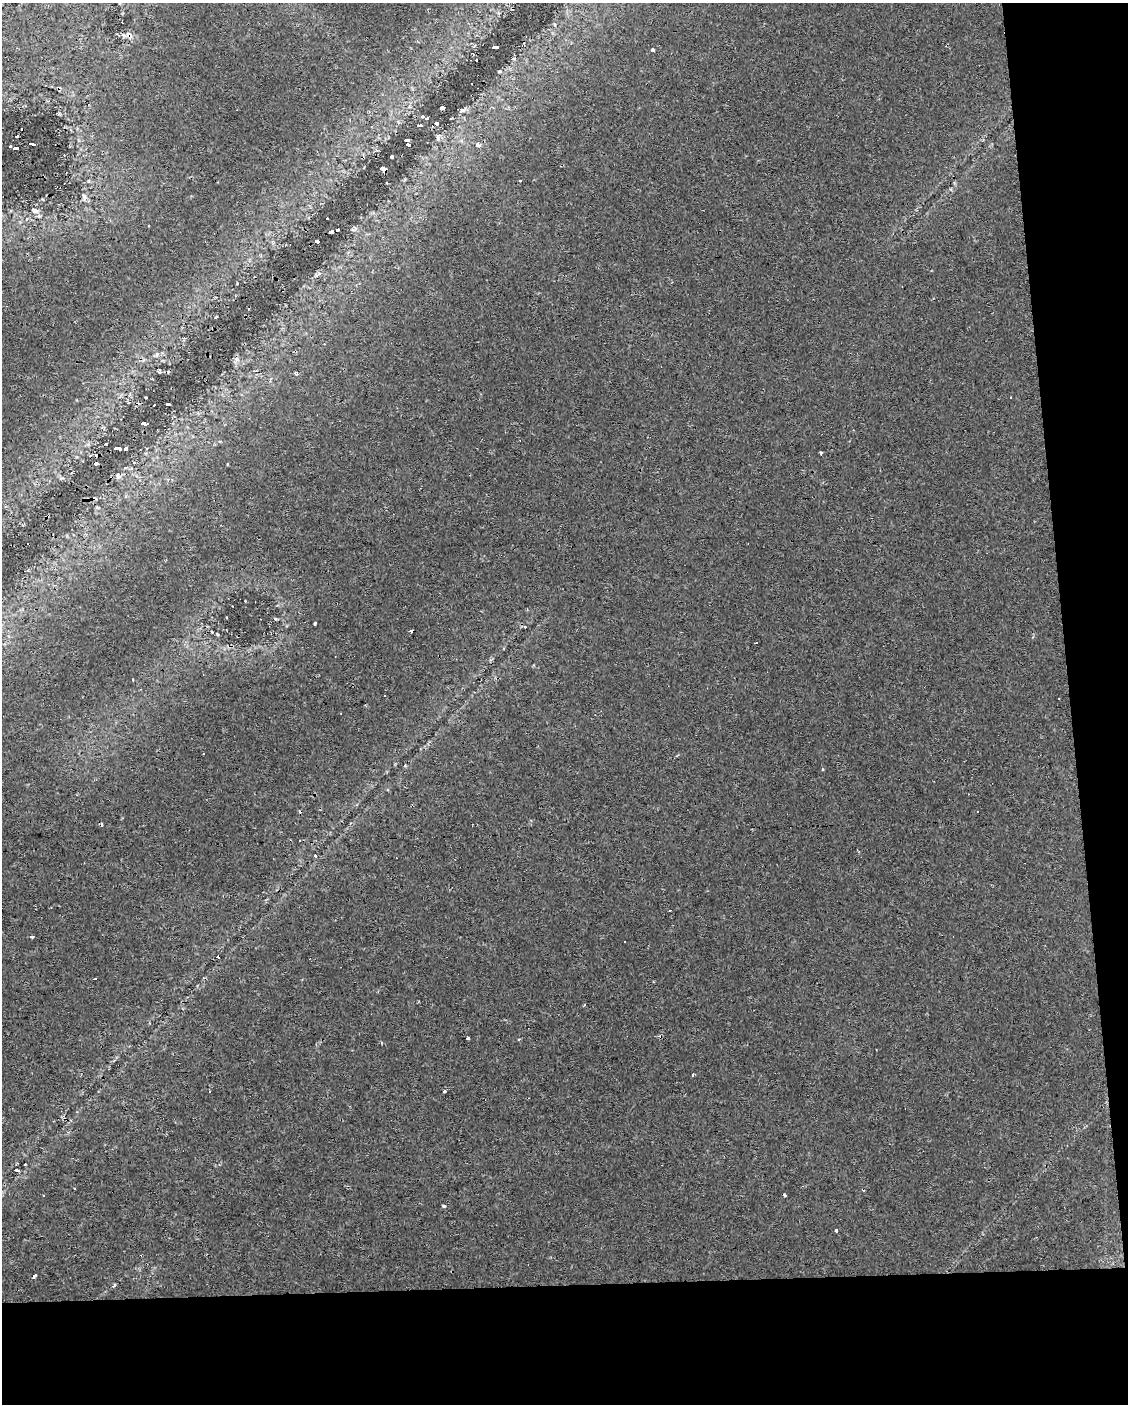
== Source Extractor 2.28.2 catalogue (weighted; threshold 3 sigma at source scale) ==
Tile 12 of 4 x 3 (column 4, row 3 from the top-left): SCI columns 3378-4503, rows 2-1403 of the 4503 x 4250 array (HDU 1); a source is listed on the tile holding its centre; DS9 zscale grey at full resolution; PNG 1130 x 1406 px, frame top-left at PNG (2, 3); no overlay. Shown black and unused: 14% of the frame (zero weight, under 2 of 3 exposures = <1% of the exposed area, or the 3 px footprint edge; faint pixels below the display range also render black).
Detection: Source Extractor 2.28.2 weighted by HDU 2 'WHT'; one run over the whole footprint, this tile lists its part. Background 0.0303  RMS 0.0037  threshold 0.0166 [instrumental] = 3 sigma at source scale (4.5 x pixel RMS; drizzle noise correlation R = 1.50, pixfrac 1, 0.0396/0.0396 arcsec/px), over >= 5 px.
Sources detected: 75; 20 cosmic-ray / hot-pixel residue — not listed; the other 55 listed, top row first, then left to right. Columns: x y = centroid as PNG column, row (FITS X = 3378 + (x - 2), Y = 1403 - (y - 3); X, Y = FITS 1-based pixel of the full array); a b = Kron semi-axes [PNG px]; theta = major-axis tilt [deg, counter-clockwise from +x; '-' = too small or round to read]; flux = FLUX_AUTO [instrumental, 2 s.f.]
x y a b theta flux
129 35 12 7 -41 1.8
496 47 5 3 - 21
652 50 3 3 - 0.91
476 60 2 2 - 0.46
442 107 4 3 - 54
463 110 8 3 18 0.8
427 118 4 3 - 2.1
436 123 5 4 - 1.2
420 126 5 3 - 4.6
17 136 3 2 - 0.81
438 137 8 4 66 0.81
408 140 4 3 - 7.7
31 144 4 3 - 74
408 144 4 3 - 41
478 145 4 3 - 4.4
10 146 3 3 - 0.56
17 148 5 3 - 17
392 157 4 3 - 4
383 169 4 3 - 54
84 197 9 7 -68 1.4
35 211 10 6 -14 1.3
327 218 2 2 - 0.33
149 226 3 2 - 0.34
338 229 3 2 - 0.53
354 229 10 4 27 0.79
331 232 4 3 - 2.2
316 241 4 3 - 49
157 354 6 4 71 0.62
237 359 8 5 -20 1.1
167 404 5 3 - 3.5
154 405 3 2 - 0.69
144 424 5 4 - 69
119 448 5 4 - 58
126 448 4 3 - 2.6
821 453 3 3 - 0.57
96 463 4 3 - 1.2
117 475 8 3 -90 0.54
314 624 4 3 - 1.3
525 627 4 3 - 0.4
756 643 3 2 - 0.79
204 754 3 3 - 2.2
315 855 3 3 - 1.8
32 936 4 3 - 1
625 941 3 2 - 0.49
218 957 3 3 - 1.7
468 1038 3 3 - 0.93
692 1075 4 2 - 0.39
210 1091 3 3 - 0.89
444 1091 3 3 - 2.8
25 1164 3 2 - 0.34
16 1170 6 4 -19 1.6
443 1206 3 3 - 1.2
836 1230 3 3 - 1.3
34 1276 3 3 - 23
114 1286 5 3 - 0.84
Overlapping masked pixels (flux is a lower limit): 3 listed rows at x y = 129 35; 496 47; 383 169